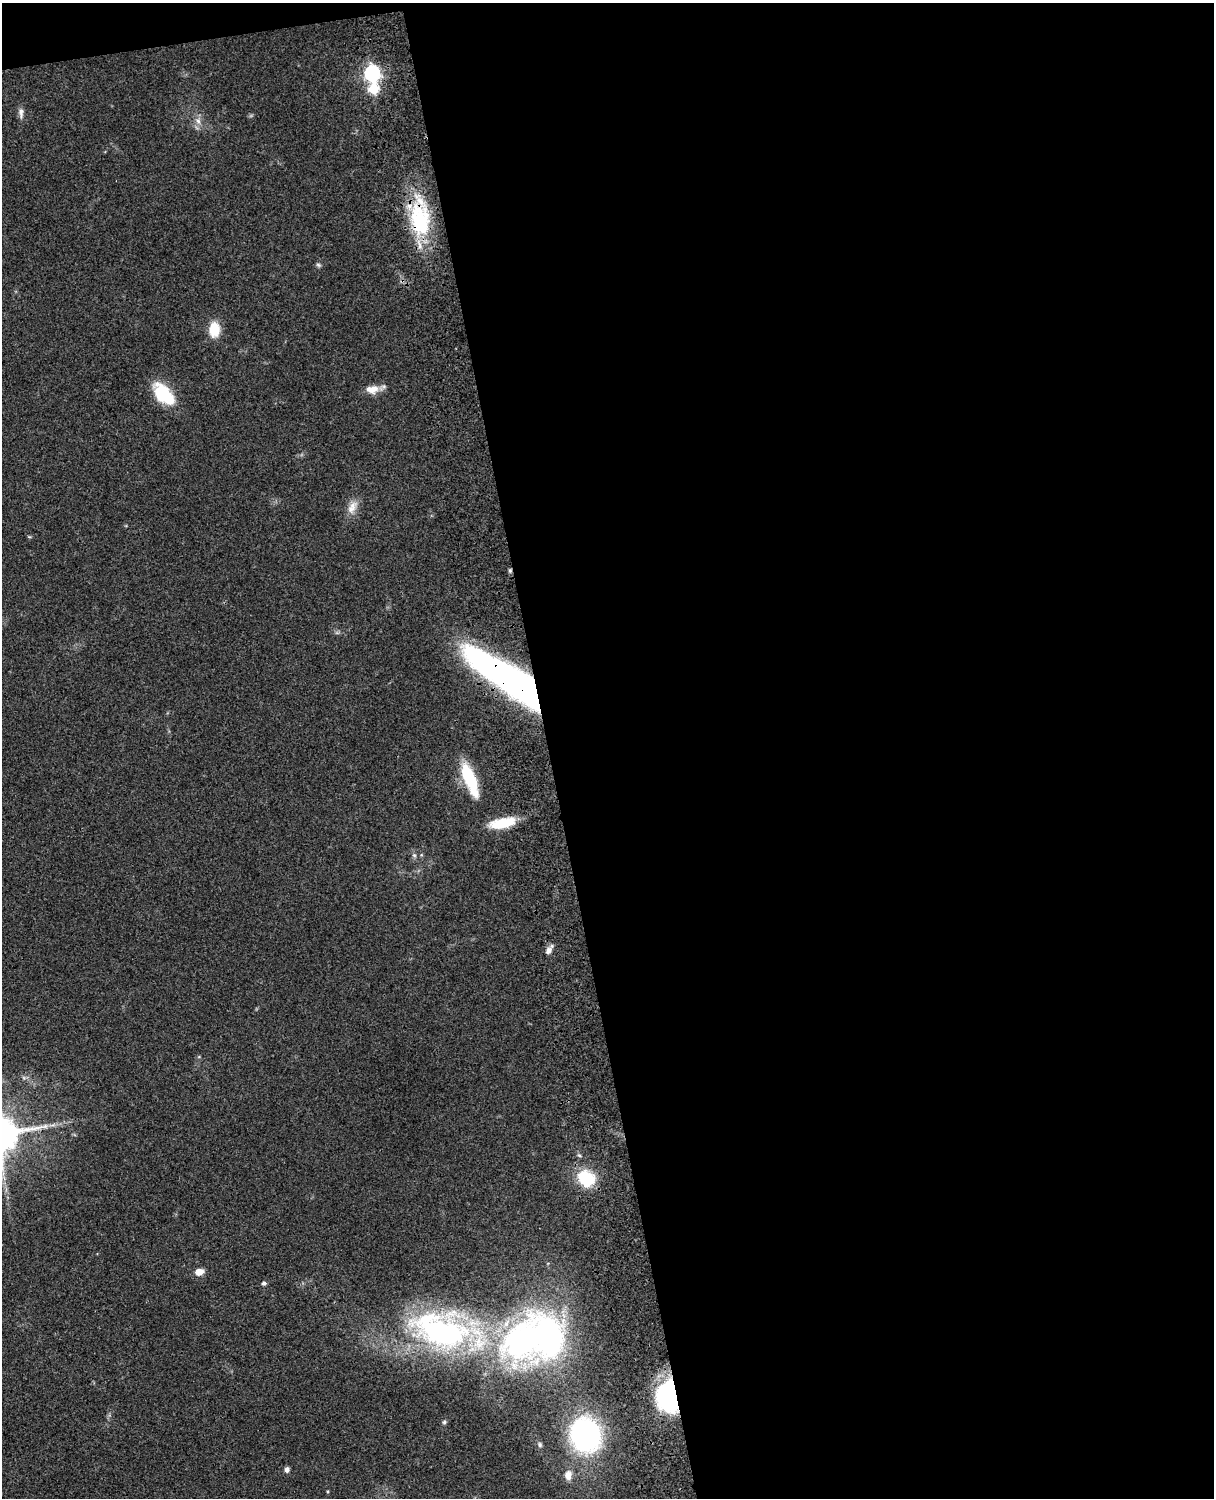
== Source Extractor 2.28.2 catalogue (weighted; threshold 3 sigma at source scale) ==
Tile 4 of 4 x 3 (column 4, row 1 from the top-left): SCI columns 3758-4969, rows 3268-4763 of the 5088 x 4927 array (HDU 1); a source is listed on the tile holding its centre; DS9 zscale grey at full resolution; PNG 1216 x 1500 px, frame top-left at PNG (2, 3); no overlay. Shown black and unused: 56% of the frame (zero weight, under 3 of 4 exposures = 6% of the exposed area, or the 3 px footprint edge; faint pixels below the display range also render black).
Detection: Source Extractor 2.28.2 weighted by HDU 2 'WHT'; one run over the whole footprint, this tile lists its part. Background 0.0758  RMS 0.0059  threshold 0.0264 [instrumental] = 3 sigma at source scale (4.5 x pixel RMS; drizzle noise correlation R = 1.50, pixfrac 1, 0.05/0.05 arcsec/px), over >= 5 px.
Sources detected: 29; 2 inside a brighter object's white glare — not listed; the other 27 listed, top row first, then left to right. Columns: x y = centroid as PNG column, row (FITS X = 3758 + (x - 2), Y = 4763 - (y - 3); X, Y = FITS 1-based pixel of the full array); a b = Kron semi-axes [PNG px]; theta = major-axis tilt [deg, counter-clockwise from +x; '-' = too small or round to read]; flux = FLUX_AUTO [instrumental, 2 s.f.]
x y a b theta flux
372 73 7 6 - 180
374 89 6 6 - 33
21 113 15 6 90 2.8
198 121 10 7 -60 3.2
420 219 44 24 -84 49
318 265 7 5 -22 1.1
214 329 14 10 87 14
372 389 17 10 3 7
163 394 29 15 -48 26
352 507 21 10 59 6.2
510 571 5 4 - 0.9
525 688 109 22 -32 340
470 779 36 11 -68 33
502 823 29 10 11 20
414 855 6 4 -43 1
548 950 10 7 60 2.9
586 1178 21 17 -43 25
199 1272 9 7 12 4.9
264 1283 5 4 - 1.6
441 1330 73 41 -16 160
523 1340 59 41 58 160
668 1396 30 20 -85 73
444 1422 5 5 - 0.96
585 1435 27 24 -77 130
540 1445 7 5 -77 1.2
287 1470 6 5 - 2.1
568 1475 12 9 90 4.6
Overlapping masked pixels (flux is a lower limit): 4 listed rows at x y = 420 219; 510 571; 525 688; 668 1396